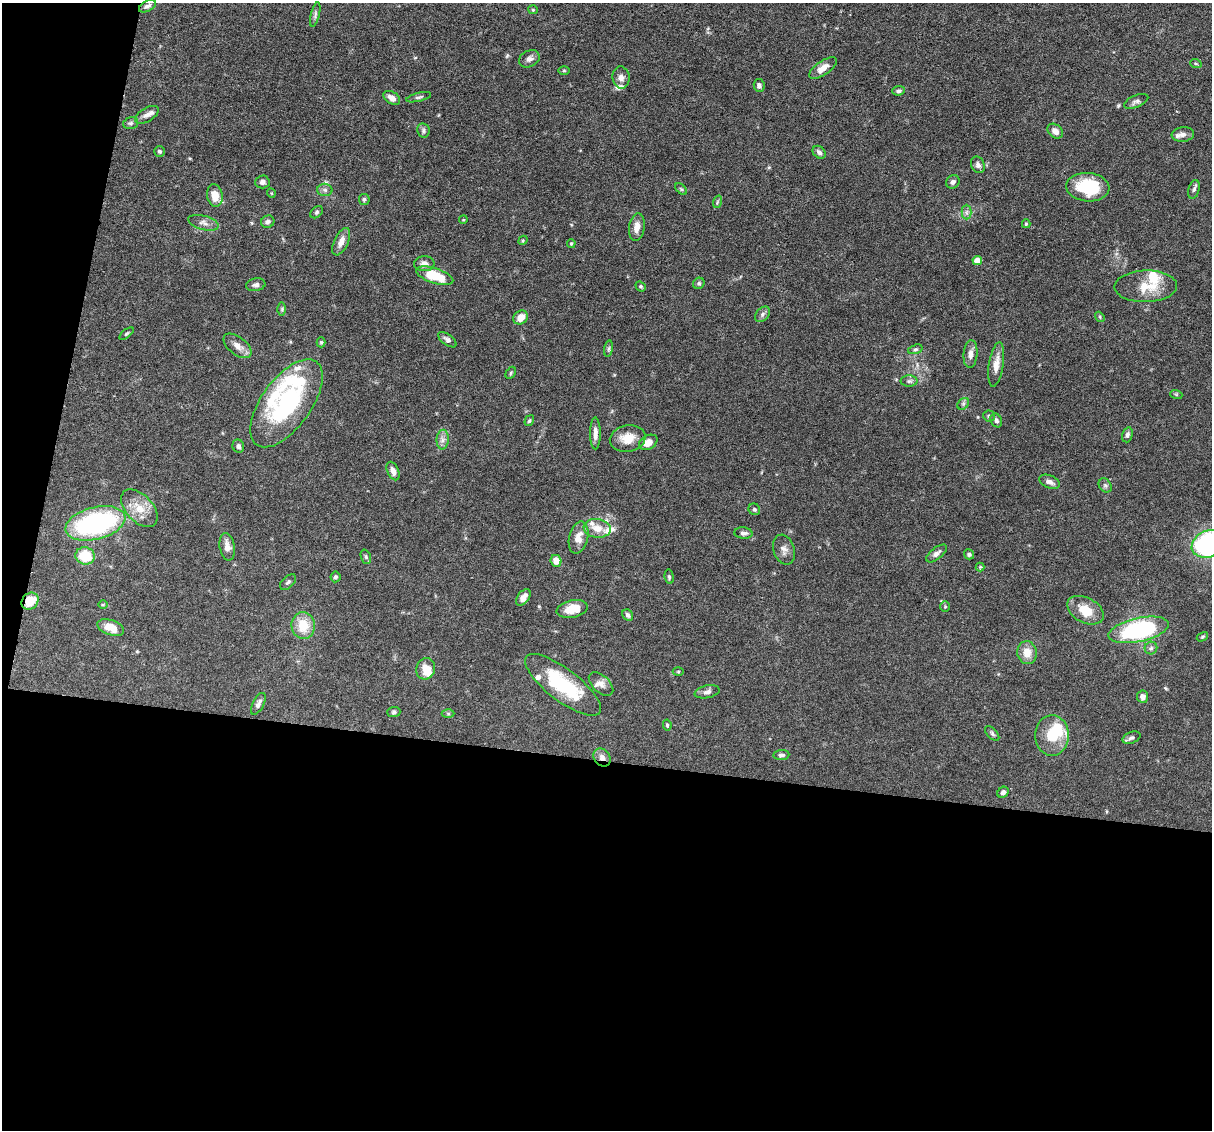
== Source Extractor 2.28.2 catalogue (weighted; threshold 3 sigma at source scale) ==
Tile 13 of 4 x 4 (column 1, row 4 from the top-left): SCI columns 1-1210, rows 232-1359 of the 4839 x 4859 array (HDU 1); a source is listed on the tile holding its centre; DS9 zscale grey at full resolution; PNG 1214 x 1132 px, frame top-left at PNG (2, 3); each listed source drawn as its Kron ellipse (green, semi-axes under 4 px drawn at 4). Shown black and unused: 36% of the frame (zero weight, under 3 of 6 exposures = <1% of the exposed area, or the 3 px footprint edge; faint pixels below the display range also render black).
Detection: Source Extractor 2.28.2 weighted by HDU 2 'WHT'; one run over the whole footprint, this tile lists its part. Background 0.0627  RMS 0.003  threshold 0.0122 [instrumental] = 3 sigma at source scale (4.09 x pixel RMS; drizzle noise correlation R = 1.36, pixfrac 0.8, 0.05/0.05 arcsec/px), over >= 5 px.
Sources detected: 138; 2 inside a brighter object's white glare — neither listed nor drawn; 12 inside a brighter listed object's ellipse — not listed separately; the other 124 listed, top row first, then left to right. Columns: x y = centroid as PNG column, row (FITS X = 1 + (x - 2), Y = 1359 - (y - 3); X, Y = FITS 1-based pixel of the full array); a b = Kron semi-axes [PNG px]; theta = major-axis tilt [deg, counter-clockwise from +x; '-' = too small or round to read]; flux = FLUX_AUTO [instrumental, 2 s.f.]
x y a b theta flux
147 6 9 5 28 0.84
533 10 5 4 - 0.3
315 14 13 4 76 0.71
529 59 11 8 26 1.3
1196 64 6 3 -20 0.33
823 68 16 7 34 2.6
564 70 6 4 0 0.32
621 78 11 8 -84 1.3
759 85 6 5 - 0.75
899 91 6 4 6 0.59
419 97 13 4 14 0.65
392 98 9 6 -33 1.6
1136 101 13 6 22 0.97
147 115 13 7 32 1.3
131 123 7 5 15 0.66
423 131 7 6 - 0.64
1055 131 8 6 -41 1.5
1183 134 11 7 6 1.3
159 151 5 5 - 0.59
819 152 7 5 -46 0.87
978 165 8 6 -64 0.97
262 182 7 6 - 1.1
953 182 7 6 - 0.82
1088 187 21 14 -5 13
681 189 7 4 -44 0.4
1194 189 10 5 76 0.72
325 190 7 6 - 0.77
271 193 4 3 - 0.24
215 196 11 7 -80 3.6
364 199 5 5 - 0.56
717 202 6 4 72 0.44
316 212 7 5 42 0.5
966 212 7 5 89 0.75
463 220 4 3 - 0.25
268 222 7 6 - 0.93
203 223 16 7 -15 1.5
1026 224 4 3 - 0.39
637 227 14 7 82 2.3
523 240 5 4 - 0.29
341 242 15 7 65 2.2
571 243 4 3 - 0.32
977 261 4 4 - 3.4
424 264 10 7 1 1.7
435 276 19 7 -18 9.3
699 283 6 5 - 0.51
256 285 10 6 9 0.88
641 286 5 4 - 0.45
1146 286 31 16 1 7.2
282 309 6 4 -90 0.43
762 314 9 6 43 0.81
520 317 8 6 41 2.8
1100 317 5 4 - 0.39
126 334 8 3 40 0.41
447 340 11 5 -36 0.86
321 342 5 4 - 0.36
238 346 16 9 -38 2.2
609 349 8 4 82 0.51
915 349 7 4 18 0.52
970 354 14 7 85 1.7
996 364 22 7 81 2.7
511 373 6 4 61 0.4
909 381 8 6 1 0.65
1176 394 6 4 -18 0.31
286 403 51 25 54 35
963 404 6 5 - 0.54
989 416 5 5 - 0.43
996 420 7 5 -63 0.72
529 421 5 4 - 0.39
595 433 16 5 -90 1.6
1127 435 7 5 73 0.73
628 438 18 13 10 4.4
443 440 10 6 84 1.2
648 442 10 7 30 2.5
238 446 7 5 -69 0.84
393 471 10 5 -65 1.6
1049 482 11 6 -23 1.3
1105 485 7 6 - 0.66
139 508 22 13 -47 4.8
754 509 6 5 - 0.51
95 523 30 16 14 46
597 528 13 9 -8 3.1
743 533 9 5 -5 0.87
578 538 16 9 76 3
1209 544 17 13 23 55
227 547 14 7 -81 2
784 550 15 10 -73 1.6
937 553 12 6 39 1.1
969 554 5 5 - 0.64
85 556 9 8 - 8.2
366 557 7 5 -72 0.49
556 561 6 5 - 2.6
980 567 4 4 - 0.24
335 577 5 5 - 0.62
669 577 7 4 -82 0.43
288 582 9 5 44 0.64
523 597 9 5 55 1.9
30 601 9 7 45 5
103 605 5 3 - 0.24
945 607 5 4 - 0.31
572 609 16 8 12 5
1085 610 20 12 -28 5.4
628 615 6 5 - 0.69
303 625 13 11 -84 5.9
111 627 14 7 -19 3.8
1139 630 31 12 12 37
1202 637 6 3 31 0.32
1151 648 6 6 - 0.64
1027 653 11 9 -85 3.3
426 669 11 9 71 3
678 671 5 3 - 0.3
601 684 15 8 -43 1.6
563 685 46 16 -38 19
707 692 12 6 12 1.1
1143 697 6 5 - 1.3
258 704 12 5 63 1.2
394 712 6 5 - 0.52
448 714 6 4 -1 0.41
667 725 5 4 - 0.41
992 733 9 5 -48 0.52
1052 735 20 17 89 7.4
1132 738 9 5 20 0.74
781 755 8 5 5 0.77
602 757 10 8 -48 1.6
1003 792 6 5 - 0.75
Overlapping masked pixels (flux is a lower limit): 2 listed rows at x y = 30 601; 602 757
Isophote crosses this tile's border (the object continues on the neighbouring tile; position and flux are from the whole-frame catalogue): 1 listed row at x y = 1209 544